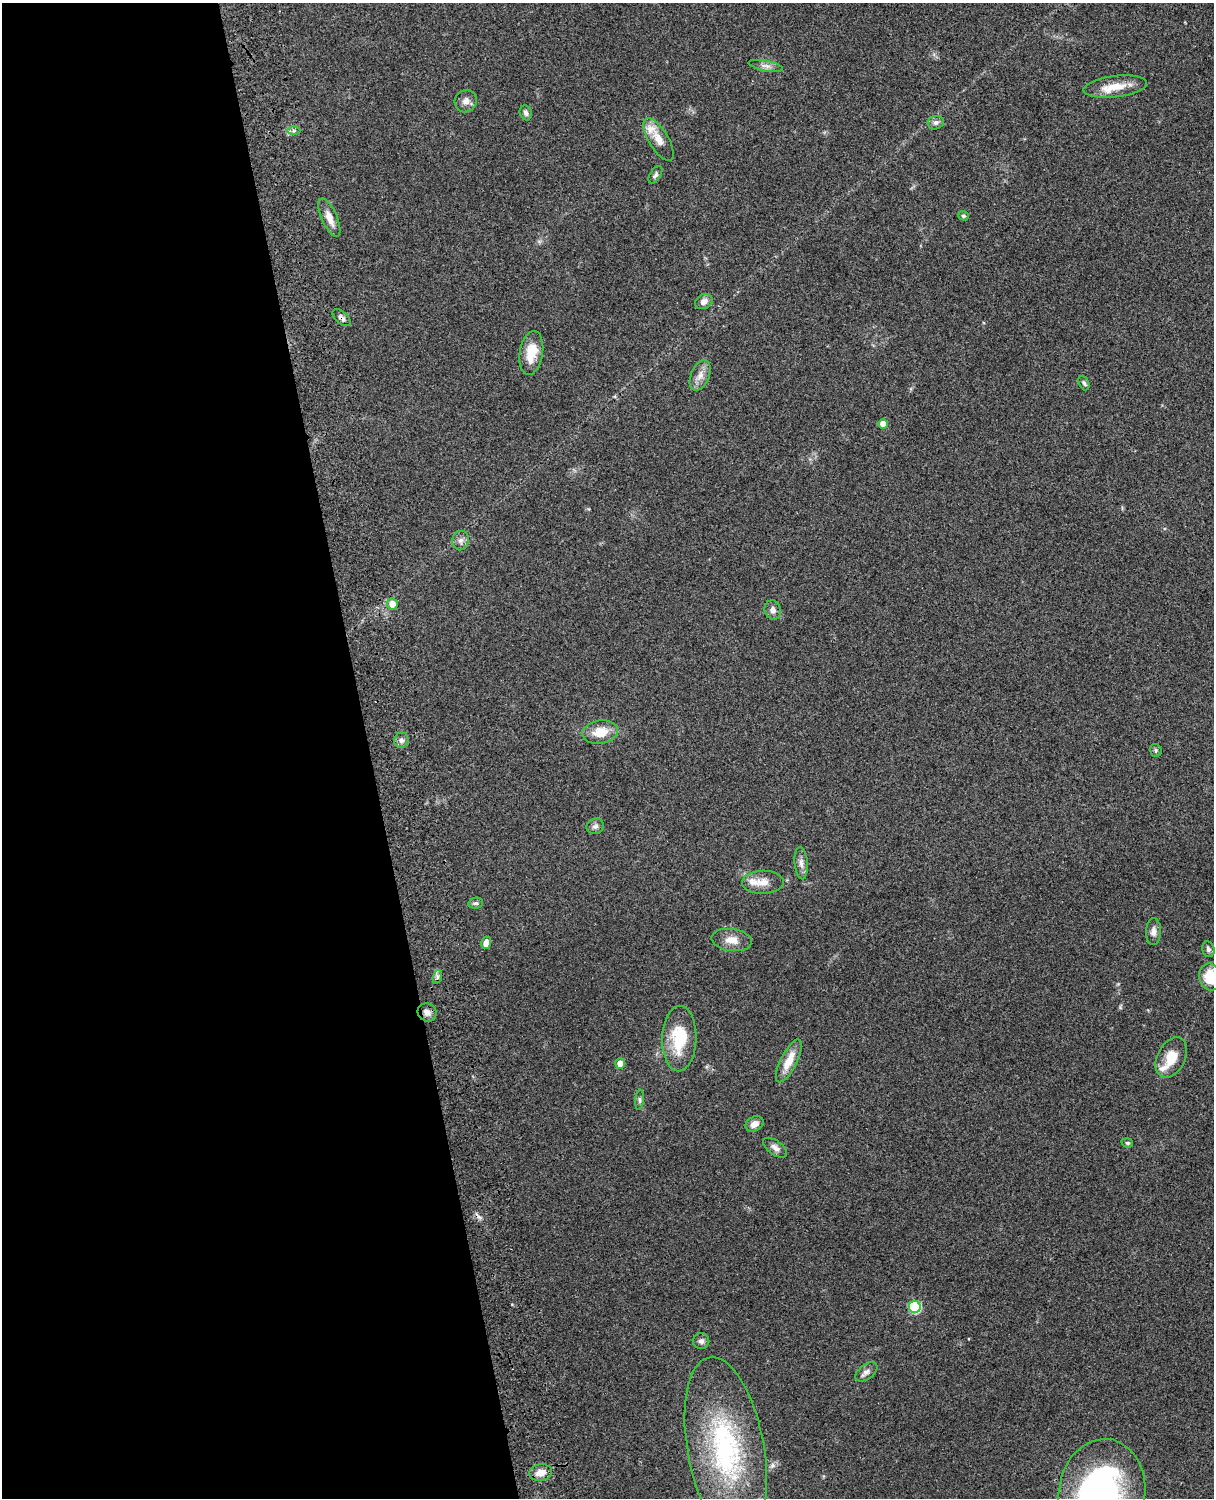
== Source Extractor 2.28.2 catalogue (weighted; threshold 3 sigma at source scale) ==
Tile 5 of 4 x 3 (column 1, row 2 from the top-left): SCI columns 119-1330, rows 1660-3155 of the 5089 x 4928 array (HDU 1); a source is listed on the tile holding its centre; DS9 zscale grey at full resolution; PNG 1216 x 1500 px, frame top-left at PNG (2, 3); each listed source drawn as its Kron ellipse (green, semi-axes under 4 px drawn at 4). Shown black and unused: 30% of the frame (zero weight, under 3 of 4 exposures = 6% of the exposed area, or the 3 px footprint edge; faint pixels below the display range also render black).
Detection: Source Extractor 2.28.2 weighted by HDU 2 'WHT'; one run over the whole footprint, this tile lists its part. Background 0.258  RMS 0.0089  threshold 0.0398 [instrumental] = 3 sigma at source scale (4.5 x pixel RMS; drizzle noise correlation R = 1.50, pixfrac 1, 0.05/0.05 arcsec/px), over >= 5 px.
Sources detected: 52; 1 inside a brighter object's white glare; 1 cosmic-ray / hot-pixel residue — neither listed nor drawn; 3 inside a brighter listed object's ellipse — not listed separately; the other 47 listed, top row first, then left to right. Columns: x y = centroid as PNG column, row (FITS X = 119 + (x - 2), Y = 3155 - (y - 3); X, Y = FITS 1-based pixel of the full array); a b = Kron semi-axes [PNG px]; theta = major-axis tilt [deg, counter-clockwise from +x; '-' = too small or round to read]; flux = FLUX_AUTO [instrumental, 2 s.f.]
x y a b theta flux
766 66 17 5 -11 4.6
1115 86 32 10 7 18
466 101 12 10 49 5.6
526 113 8 6 -70 2.8
936 123 8 6 17 3.1
294 130 6 4 0 2
659 139 24 9 -59 12
655 175 9 5 58 2.3
963 216 5 4 - 1.3
329 218 20 8 -66 9.9
704 302 9 7 31 4.8
341 318 11 6 -42 3.4
531 353 22 11 80 19
700 375 16 9 67 7.3
1084 383 8 5 -66 1.9
883 424 5 5 - 11
461 541 10 8 77 3.9
392 604 6 5 - 10
773 610 9 8 - 4.6
600 732 18 11 10 17
401 740 7 7 - 3.5
1156 750 6 5 - 1.6
595 826 9 7 20 2.9
801 863 16 6 -85 4.9
763 882 21 11 1 10
476 903 7 5 10 1.8
1153 931 13 7 89 4.8
732 940 20 11 -8 10
486 943 6 4 74 10
1208 949 8 6 -73 2.5
437 977 7 4 72 2.2
1210 977 13 11 -77 24
427 1012 10 8 -38 5.3
679 1039 33 17 88 39
1171 1057 21 14 63 18
789 1061 23 8 63 16
620 1064 5 5 - 8.9
639 1100 10 4 86 2.2
754 1124 9 7 32 5.9
1127 1143 6 4 -19 1.3
775 1148 14 7 -35 4.6
915 1307 6 6 - 70
701 1341 8 8 - 3.2
866 1372 13 7 37 4.1
726 1449 93 38 -80 160
541 1473 11 8 13 9.2
1102 1494 56 43 82 310
Overlapping masked pixels (flux is a lower limit): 1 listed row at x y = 341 318
Isophote crosses this tile's border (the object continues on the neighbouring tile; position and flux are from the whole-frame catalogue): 2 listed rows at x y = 1210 977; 1102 1494